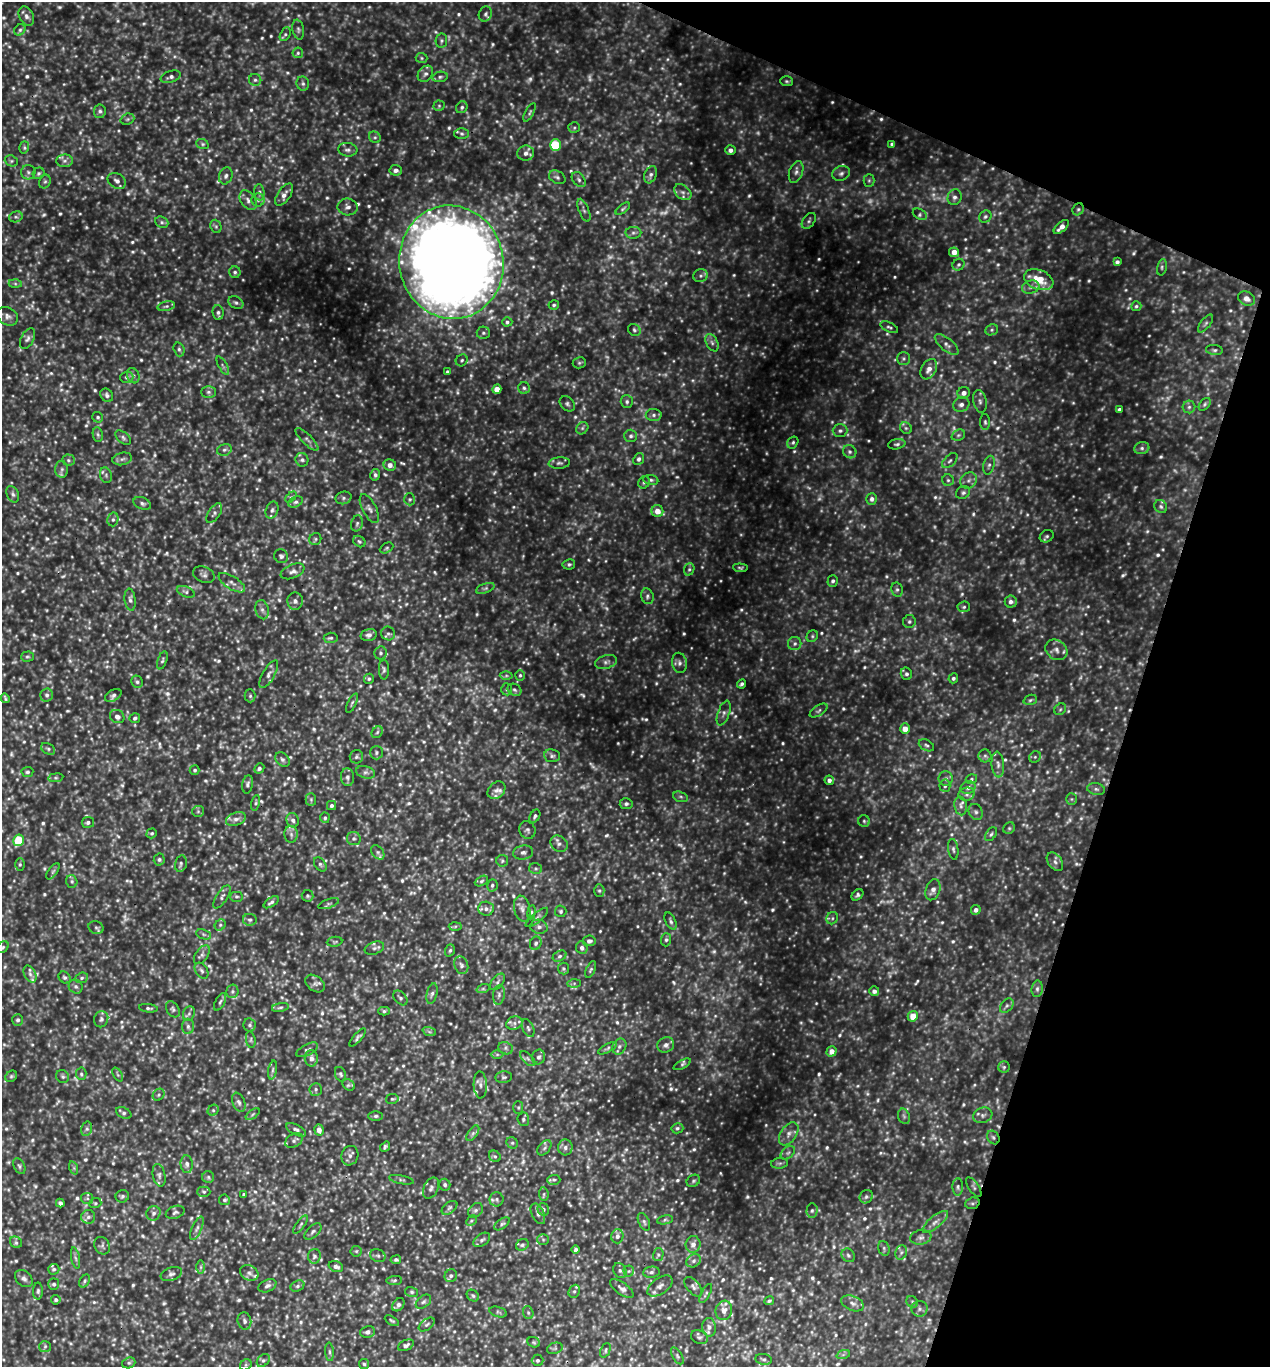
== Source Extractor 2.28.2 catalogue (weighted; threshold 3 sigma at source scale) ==
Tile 8 of 4 x 4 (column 4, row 2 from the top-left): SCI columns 3940-5207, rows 2733-4097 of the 5500 x 5491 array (HDU 1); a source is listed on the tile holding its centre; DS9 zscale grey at full resolution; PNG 1272 x 1369 px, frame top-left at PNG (2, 2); each listed source drawn as its Kron ellipse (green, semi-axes under 4 px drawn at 4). Shown black and unused: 16% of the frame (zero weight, under 3 of 5 exposures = <1% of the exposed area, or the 3 px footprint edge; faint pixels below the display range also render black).
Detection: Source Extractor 2.28.2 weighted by HDU 2 'WHT'; one run over the whole footprint, this tile lists its part. Background 0.356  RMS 0.067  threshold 0.303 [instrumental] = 3 sigma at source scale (4.5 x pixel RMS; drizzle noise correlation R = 1.50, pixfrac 1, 0.05/0.05 arcsec/px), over >= 5 px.
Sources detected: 1290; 178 too faint to see at this stretch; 1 cosmic-ray / hot-pixel residue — neither listed nor drawn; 28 inside a brighter listed object's ellipse — not listed separately; of the other 1083, all 500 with FLUX_AUTO >= 11.2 (the completeness limit of this list) listed and drawn (583 fainter detections not listed), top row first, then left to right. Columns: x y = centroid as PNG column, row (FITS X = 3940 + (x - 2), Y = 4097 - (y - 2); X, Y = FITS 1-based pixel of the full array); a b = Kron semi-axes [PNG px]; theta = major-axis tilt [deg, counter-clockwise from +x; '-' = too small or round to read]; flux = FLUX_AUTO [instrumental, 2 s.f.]
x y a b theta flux
485 14 8 6 64 16
26 16 10 7 -64 28
20 30 6 5 - 14
298 30 10 5 -78 18
285 34 7 5 63 13
441 41 7 5 80 13
298 53 5 5 - 12
422 58 6 5 - 11
425 74 9 6 49 24
171 77 10 5 17 23
440 77 7 5 10 15
255 80 6 6 - 16
787 81 6 5 - 12
303 84 7 6 - 17
439 106 5 5 - 11
462 107 6 5 - 15
100 111 7 6 - 18
530 112 10 4 62 13
127 119 7 5 20 13
574 128 6 5 - 13
462 134 7 5 -2 14
375 137 6 5 - 13
202 144 6 5 - 12
892 144 4 3 - 14
555 145 5 5 - 370
24 147 6 5 - 12
348 150 9 6 -7 23
730 150 5 5 - 26
526 153 8 7 - 31
11 161 7 5 -20 12
65 161 8 6 1 23
396 170 6 5 - 28
28 172 7 7 - 17
796 172 11 6 72 29
39 173 6 5 - 13
841 173 9 7 19 24
651 175 9 6 68 22
226 176 8 6 71 20
557 177 9 6 -28 19
579 180 8 6 -51 19
869 180 6 5 - 12
117 181 10 7 -32 29
45 182 7 5 67 14
259 192 8 5 -86 16
683 192 10 6 -39 30
284 195 13 6 54 35
955 197 8 7 - 25
248 200 11 7 -55 30
258 200 6 6 - 18
348 207 10 8 -7 32
623 209 8 4 38 12
1078 209 6 5 - 13
584 210 12 5 -68 19
920 214 7 5 -28 15
16 217 7 5 18 13
985 217 6 5 - 15
809 221 9 5 52 15
162 222 7 5 -23 16
216 226 7 5 -69 14
1061 227 9 4 42 42
633 233 8 6 -2 19
954 252 5 4 - 50
451 262 57 52 -78 18000
1117 262 4 4 - 17
958 265 6 5 - 14
1162 267 8 4 78 13
235 272 6 5 - 14
701 276 7 6 - 18
1039 280 15 9 -20 140
15 284 6 4 -1 12
1031 287 9 6 18 27
1246 298 9 7 -27 43
236 303 8 6 -31 17
554 305 5 4 - 12
166 306 8 5 13 15
1136 306 5 5 - 12
218 312 7 5 -85 18
8 316 11 8 -31 30
507 322 5 4 - 13
1205 324 11 5 53 18
889 327 9 4 -24 14
634 330 7 5 -40 14
992 330 6 5 - 13
483 333 6 6 - 16
28 339 11 6 62 25
712 343 9 6 -63 22
947 344 14 6 -40 32
179 349 7 5 -73 14
1214 350 8 5 -7 16
904 359 6 6 - 14
462 360 6 5 - 13
579 363 6 5 - 12
223 366 10 3 -60 13
929 369 11 7 59 42
447 372 4 4 - 13
133 376 8 6 -68 17
127 377 7 6 - 17
524 388 6 5 - 16
497 389 5 4 - 63
208 392 7 5 -2 18
964 393 6 5 - 31
107 395 7 6 - 19
980 401 11 6 -79 25
627 402 6 6 - 16
567 404 8 6 -46 17
1205 404 7 4 50 13
961 405 8 7 - 28
1189 407 6 6 - 17
1119 409 4 3 - 13
654 415 8 6 1 20
98 417 5 5 - 13
985 422 8 5 -88 14
582 428 7 5 47 16
906 428 6 5 - 14
840 431 7 6 - 18
98 435 7 5 -82 13
958 435 7 5 22 14
631 436 6 6 - 18
123 438 9 5 -40 17
307 439 15 5 -44 23
793 442 6 5 - 12
897 444 9 5 12 16
1142 448 7 6 - 18
224 450 7 5 14 16
850 452 7 6 - 19
122 459 10 6 12 24
639 459 6 5 - 19
68 460 6 5 - 15
302 460 7 6 - 19
950 461 9 5 44 19
559 463 11 5 5 19
390 465 6 5 - 41
989 465 9 5 76 20
62 469 8 6 -88 21
106 475 8 6 -71 17
375 475 6 4 78 17
651 480 7 5 -9 14
948 480 6 5 - 14
969 480 9 7 44 28
644 482 6 5 - 14
963 492 7 6 - 17
13 494 9 6 -67 20
291 497 6 4 44 13
343 498 8 6 15 18
410 499 6 5 - 12
872 499 6 5 - 25
296 502 8 5 26 18
142 503 9 5 -22 20
1161 507 7 6 - 15
369 508 16 7 -62 34
272 510 9 6 70 23
657 511 6 6 - 70
214 513 11 5 56 18
113 519 7 5 75 17
357 523 8 6 73 17
1047 536 7 5 30 13
315 539 6 5 - 12
359 542 7 5 -38 12
387 548 7 4 28 11
281 556 7 6 - 17
569 564 6 5 - 14
740 568 7 4 -5 12
689 569 6 5 - 14
293 571 12 6 23 32
204 575 11 7 -22 23
833 581 6 5 - 19
232 583 15 6 -32 38
485 588 10 4 19 16
897 590 7 5 -77 15
186 592 9 5 -22 18
647 596 8 6 -72 19
130 600 11 5 -83 23
295 601 8 8 - 27
1011 602 6 6 - 26
964 607 6 5 - 14
262 610 10 6 -78 26
909 622 6 6 - 16
388 633 7 6 - 16
369 635 8 6 15 25
812 636 6 5 - 12
331 638 7 5 5 15
795 644 7 6 - 18
1056 650 12 9 -37 42
380 653 6 6 - 16
27 657 6 5 - 12
162 660 9 4 72 13
606 662 11 6 16 25
679 663 10 7 -79 29
384 670 10 5 -89 17
269 674 15 6 59 29
906 674 6 5 - 18
520 675 5 4 - 11
506 676 6 4 1 12
953 678 5 4 - 15
369 679 5 5 - 12
137 682 6 5 - 14
741 684 5 3 - 15
507 689 6 5 - 13
515 690 7 5 -32 15
47 695 6 6 - 21
113 695 9 5 28 17
250 696 6 5 - 13
5 698 5 3 - 11
1030 700 7 5 19 12
352 703 10 3 64 13
1060 709 6 5 - 11
819 711 10 5 33 15
724 713 13 6 71 27
117 716 7 6 - 28
135 718 5 5 - 13
905 729 5 5 - 60
377 732 6 5 - 13
926 745 8 5 -28 15
48 749 7 5 -30 16
376 753 7 6 - 15
552 756 8 6 -7 18
985 756 6 6 - 17
356 757 7 6 - 15
1035 757 6 5 - 12
282 759 8 6 -44 21
998 765 13 6 -85 35
259 768 5 4 - 17
195 770 5 4 - 13
27 772 6 5 - 14
366 772 10 6 -15 22
347 777 9 6 -85 22
56 778 7 4 8 12
946 779 7 7 - 22
971 779 6 4 18 11
829 780 5 4 - 26
248 784 9 5 81 18
945 786 6 5 - 18
968 787 8 6 26 27
1096 789 9 6 -11 18
496 790 10 7 43 32
967 794 8 6 15 22
680 797 8 5 -18 14
311 799 6 5 - 12
1071 799 6 5 - 12
255 803 8 4 78 12
626 804 6 5 - 16
331 805 4 4 - 15
961 806 9 6 -80 24
198 811 6 5 - 12
976 812 8 6 -63 21
535 816 7 4 59 16
325 818 5 4 - 12
236 819 10 6 20 31
293 820 7 6 - 25
864 821 6 5 - 13
88 822 6 5 - 18
1009 828 6 5 - 12
527 830 9 8 - 20
152 833 5 4 - 12
291 834 8 6 -88 26
991 834 8 5 52 14
354 838 7 6 - 18
19 840 6 5 - 290
559 844 9 7 -42 28
953 849 10 5 -82 17
378 852 8 5 -50 16
523 852 10 7 9 28
159 859 6 5 - 16
502 861 6 5 - 12
1055 862 10 7 -53 26
181 863 8 5 76 17
20 864 6 5 - 11
320 864 8 5 -52 15
536 869 6 5 - 13
53 871 9 4 54 14
72 881 6 5 - 13
481 881 7 4 28 14
492 885 6 5 - 15
933 890 11 7 71 38
599 891 6 5 - 12
857 895 6 4 42 16
307 896 6 6 - 12
222 897 13 5 58 24
236 897 6 5 - 12
271 902 8 4 33 19
329 904 11 4 19 16
486 909 8 7 - 29
522 909 13 8 -77 37
976 910 5 4 - 24
561 911 6 5 - 12
531 912 7 4 82 13
537 917 14 5 39 23
832 918 6 5 - 14
250 920 7 6 - 17
671 921 9 5 -65 17
220 925 6 5 - 13
455 926 6 4 2 12
96 927 8 6 -20 15
539 927 9 7 -11 25
204 934 8 4 -20 14
666 940 6 5 - 16
589 941 6 5 - 24
335 942 8 5 7 12
536 943 7 5 65 17
3 947 7 5 46 11
374 948 10 6 21 21
582 948 6 5 - 25
450 950 6 4 71 12
202 955 10 6 53 24
559 956 7 5 27 15
461 965 9 6 -71 22
563 969 6 5 - 12
591 969 9 4 68 14
202 971 8 6 -57 19
30 974 9 5 -62 25
65 977 6 5 - 14
82 978 6 5 - 15
497 982 10 5 50 20
315 983 11 7 -37 27
574 983 6 4 1 13
76 987 7 6 - 18
483 989 7 4 18 11
1037 989 8 5 81 17
232 991 7 6 - 15
874 991 5 5 - 25
432 994 10 5 76 22
499 995 10 6 84 21
400 998 8 5 -48 17
220 1002 9 4 63 16
1007 1006 8 5 50 17
280 1007 8 4 10 15
148 1008 9 4 -6 15
173 1009 9 6 -58 17
384 1011 6 4 0 12
189 1014 7 5 68 17
913 1016 5 5 - 89
101 1019 8 7 - 19
18 1020 6 5 - 16
514 1023 8 6 22 26
250 1025 7 6 - 17
188 1026 7 6 - 19
528 1028 9 5 -67 19
429 1031 7 4 -20 13
358 1038 11 4 48 17
251 1040 8 4 -80 13
666 1045 8 7 - 28
619 1047 8 6 59 23
506 1048 7 6 - 18
608 1048 10 4 28 15
307 1050 12 5 27 20
832 1051 5 5 - 49
497 1054 6 4 0 11
539 1057 7 6 - 22
311 1058 8 6 -89 35
528 1059 9 5 -45 19
682 1064 9 4 28 12
1004 1067 5 5 - 12
273 1070 9 4 79 14
81 1074 6 5 - 13
341 1074 7 5 -68 13
118 1075 7 4 -59 13
11 1076 6 5 - 12
63 1077 7 6 - 15
504 1077 8 6 6 16
349 1085 6 5 - 14
480 1085 13 6 -87 31
316 1089 6 6 - 16
159 1095 6 5 - 12
392 1099 6 5 - 12
239 1102 10 6 -68 22
518 1107 6 5 - 12
213 1110 6 5 - 13
124 1113 8 5 -27 17
253 1114 8 4 36 12
983 1115 10 7 18 25
376 1116 7 5 0 14
904 1116 8 5 -68 17
523 1119 7 6 - 14
677 1128 6 5 - 13
86 1129 7 5 75 16
296 1130 11 5 -28 21
319 1130 5 4 - 45
473 1133 9 4 54 17
789 1134 13 8 55 41
993 1137 7 5 -57 16
294 1140 9 6 30 21
512 1143 6 5 - 13
385 1147 5 4 - 14
565 1147 8 7 - 26
544 1148 9 5 49 18
788 1153 8 5 39 17
350 1156 10 8 71 28
495 1156 6 5 - 13
780 1163 8 5 6 15
187 1164 9 6 -85 24
19 1166 8 5 -63 15
74 1168 7 4 -72 11
159 1175 11 6 -79 22
208 1177 6 6 - 14
401 1180 12 3 -11 14
554 1180 6 5 - 14
693 1181 7 5 31 13
445 1185 6 5 - 15
958 1187 9 5 -89 16
974 1187 11 5 -56 16
431 1188 11 7 63 24
204 1192 6 5 - 14
244 1194 4 4 - 12
544 1194 7 5 -84 11
122 1196 7 6 - 16
866 1197 7 6 - 16
87 1198 6 5 - 14
496 1199 7 7 - 20
224 1200 5 5 - 13
60 1203 4 4 - 17
95 1203 6 5 - 11
972 1203 7 5 18 16
450 1208 9 5 38 17
543 1209 6 5 - 17
476 1210 8 6 45 19
812 1210 7 5 87 15
175 1212 9 6 19 20
153 1213 7 6 - 23
538 1214 11 6 -64 27
88 1217 7 7 - 24
665 1220 8 4 8 12
471 1221 6 4 44 12
644 1222 9 5 -65 17
935 1222 16 6 39 41
502 1224 9 5 35 15
301 1225 11 3 53 13
197 1228 12 5 65 23
313 1231 10 5 43 19
617 1236 7 6 - 23
921 1237 10 7 10 24
482 1240 9 6 35 20
543 1240 6 5 - 12
16 1242 6 5 - 15
693 1244 8 7 - 36
522 1245 7 5 30 16
102 1246 9 7 -59 21
884 1248 7 5 -71 14
575 1249 4 3 - 15
356 1251 5 5 - 11
901 1252 7 5 70 16
658 1255 7 5 76 13
848 1255 7 6 - 16
314 1256 7 6 - 17
378 1256 8 6 -23 17
76 1258 11 4 -78 18
396 1260 5 4 - 13
693 1261 8 6 34 21
336 1266 7 5 -18 25
201 1267 6 4 90 12
54 1269 5 5 - 12
620 1271 8 6 -60 19
629 1271 5 5 - 12
651 1272 8 5 8 18
249 1273 9 7 -25 27
171 1274 11 6 20 25
451 1276 7 6 - 19
24 1278 10 7 -42 28
394 1280 8 4 5 12
85 1281 7 5 55 13
54 1284 6 5 - 15
267 1286 9 6 25 23
297 1286 7 5 27 15
660 1286 14 7 35 35
693 1287 11 6 -50 21
622 1289 14 6 -36 27
38 1291 8 5 89 15
574 1291 7 5 66 14
412 1292 6 5 - 12
706 1293 11 4 61 12
473 1296 7 5 -40 13
56 1300 5 4 - 14
769 1301 5 4 - 12
423 1302 9 6 39 18
912 1302 6 5 - 13
853 1303 12 7 -22 33
398 1305 7 5 51 23
920 1309 8 8 - 24
724 1310 10 8 72 43
498 1312 9 5 -16 13
528 1313 7 5 -70 13
244 1321 9 6 -74 20
392 1321 8 4 -30 12
427 1325 9 5 37 15
709 1327 9 7 -85 27
367 1332 7 6 - 27
699 1337 9 6 -26 17
534 1342 6 5 - 11
406 1345 8 5 24 17
45 1347 6 5 - 15
555 1348 8 5 18 15
605 1350 8 4 67 12
330 1352 9 4 -85 13
843 1355 7 4 19 11
677 1356 9 5 -59 14
763 1359 8 5 -8 15
263 1360 7 5 46 15
538 1360 6 5 - 15
129 1363 7 5 20 13
364 1364 5 5 - 13
246 1365 6 5 - 12
Overlapping masked pixels (flux is a lower limit): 2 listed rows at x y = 451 262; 993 1137
Isophote crosses this tile's border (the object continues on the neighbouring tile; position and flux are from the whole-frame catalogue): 1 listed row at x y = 3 947
Unlisted compact peaks at least as high as the median listed source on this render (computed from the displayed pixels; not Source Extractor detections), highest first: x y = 128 193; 167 693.